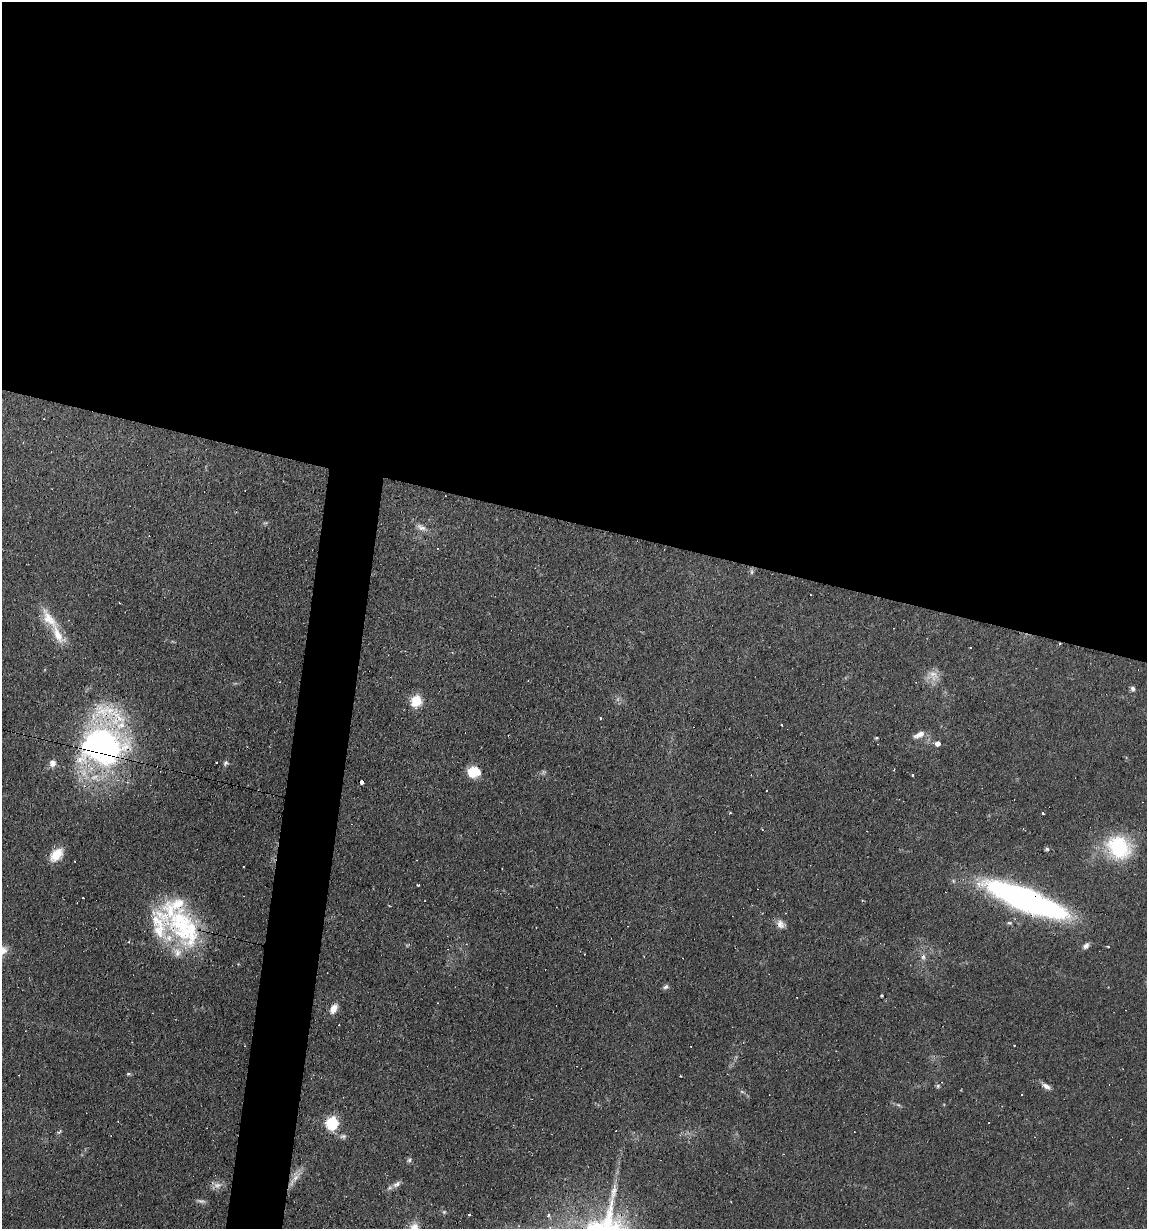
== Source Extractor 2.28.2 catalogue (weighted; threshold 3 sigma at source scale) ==
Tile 3 of 4 x 4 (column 3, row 1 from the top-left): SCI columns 2408-3552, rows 3683-4909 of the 4932 x 4909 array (HDU 1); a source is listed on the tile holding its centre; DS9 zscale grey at full resolution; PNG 1149 x 1231 px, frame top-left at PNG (2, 2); no overlay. Shown black and unused: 46% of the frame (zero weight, under 2 of 3 exposures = <1% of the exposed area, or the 3 px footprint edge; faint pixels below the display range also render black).
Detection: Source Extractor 2.28.2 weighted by HDU 2 'WHT'; one run over the whole footprint, this tile lists its part. Background 0.0966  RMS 0.0058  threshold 0.0259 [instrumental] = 3 sigma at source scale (4.5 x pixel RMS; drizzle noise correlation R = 1.50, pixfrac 1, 0.05/0.05 arcsec/px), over >= 5 px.
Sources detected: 80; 4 too faint to see at this stretch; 19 cosmic-ray / hot-pixel residue — not listed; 6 inside a brighter listed object's ellipse — not listed separately; the other 51 listed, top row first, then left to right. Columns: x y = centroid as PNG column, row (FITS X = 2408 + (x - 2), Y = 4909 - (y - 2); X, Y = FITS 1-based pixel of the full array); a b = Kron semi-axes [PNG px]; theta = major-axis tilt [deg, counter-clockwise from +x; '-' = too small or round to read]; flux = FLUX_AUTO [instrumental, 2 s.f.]
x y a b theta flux
421 527 17 7 -25 3.9
437 548 3 2 - 0.38
751 572 8 4 -82 1.1
49 619 34 13 -52 14
1059 644 4 3 - 0.6
933 674 13 10 -18 5.4
1133 689 6 5 - 1.6
416 701 6 6 - 45
106 710 43 18 -11 27
600 718 3 3 - 1.1
919 735 16 7 27 4.4
876 738 5 3 - 0.71
937 743 5 5 - 3.4
103 746 35 32 8 230
52 763 8 7 - 3.8
225 763 7 5 61 1.4
473 772 13 11 3 13
912 775 3 3 - 0.83
361 782 4 4 - 9.4
84 786 5 5 - 1.3
730 813 3 3 - 0.66
1042 813 3 3 - 1.1
1119 847 34 28 -37 40
1047 849 6 4 15 1
56 855 18 11 47 9.4
1027 900 72 18 -22 210
1009 923 8 5 7 1.2
780 924 13 10 -46 3.8
183 928 67 24 -73 58
1086 946 9 6 47 2.4
1108 946 4 2 - 0.55
923 957 9 6 90 2.3
666 987 7 6 - 1.5
882 995 3 3 - 0.69
333 1009 13 8 59 5.1
128 1074 5 5 - 0.81
942 1082 4 3 - 0.46
938 1086 5 5 - 1.1
1046 1086 13 6 -29 3
898 1105 7 5 -31 1
332 1123 8 6 -87 61
59 1132 5 3 - 1.2
343 1136 9 6 -5 1.8
409 1160 6 6 - 1.2
296 1177 21 7 49 5.5
397 1184 12 7 32 3
201 1201 14 5 -8 1.7
444 1212 6 5 - 0.95
469 1214 3 3 - 2.7
548 1215 6 5 - 1.1
414 1228 13 9 -90 9
Overlapping masked pixels (flux is a lower limit): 3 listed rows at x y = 1059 644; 103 746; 1027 900
Isophote crosses this tile's border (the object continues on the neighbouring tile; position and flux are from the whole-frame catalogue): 1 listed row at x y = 414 1228
Unlisted compact peaks at least as high as the median listed source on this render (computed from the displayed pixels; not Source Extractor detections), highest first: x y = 614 1190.